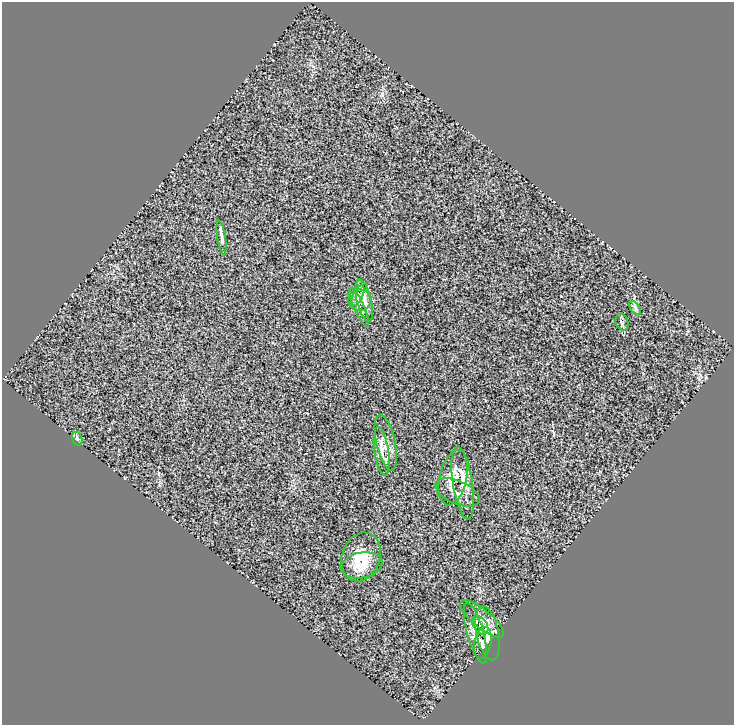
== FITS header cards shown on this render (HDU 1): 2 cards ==
NAXIS1  =                  732
NAXIS2  =                  723

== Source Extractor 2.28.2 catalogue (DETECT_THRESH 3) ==
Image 732 x 723 px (HDU 1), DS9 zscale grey, 1 PNG px = 1 image px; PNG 736 x 727 px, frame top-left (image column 1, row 723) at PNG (2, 2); each listed source drawn as its Kron ellipse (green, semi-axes under 4 px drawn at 4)
Background 0.972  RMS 0.24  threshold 0.717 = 3 sigma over >= 5 px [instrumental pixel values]
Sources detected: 20; all 20 listed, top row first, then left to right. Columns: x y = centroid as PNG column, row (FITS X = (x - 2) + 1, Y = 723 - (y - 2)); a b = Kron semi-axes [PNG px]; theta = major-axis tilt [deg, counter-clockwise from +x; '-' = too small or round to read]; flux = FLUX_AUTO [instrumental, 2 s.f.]
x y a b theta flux
222 238 17 4 -81 60
358 295 11 5 65 71
360 300 11 10 - 120
364 301 21 7 -76 140
359 307 21 5 -66 83
635 308 8 4 -55 36
622 322 8 6 -69 46
77 439 7 5 -72 30
386 443 28 9 -77 210
382 451 24 7 -81 160
453 478 28 13 77 280
463 483 37 10 -81 270
457 492 23 11 -23 170
361 557 25 19 70 380
362 565 21 12 11 230
482 619 27 9 -39 160
480 625 10 6 -55 74
475 633 31 8 -74 180
488 633 27 11 -78 210
483 643 16 8 76 85